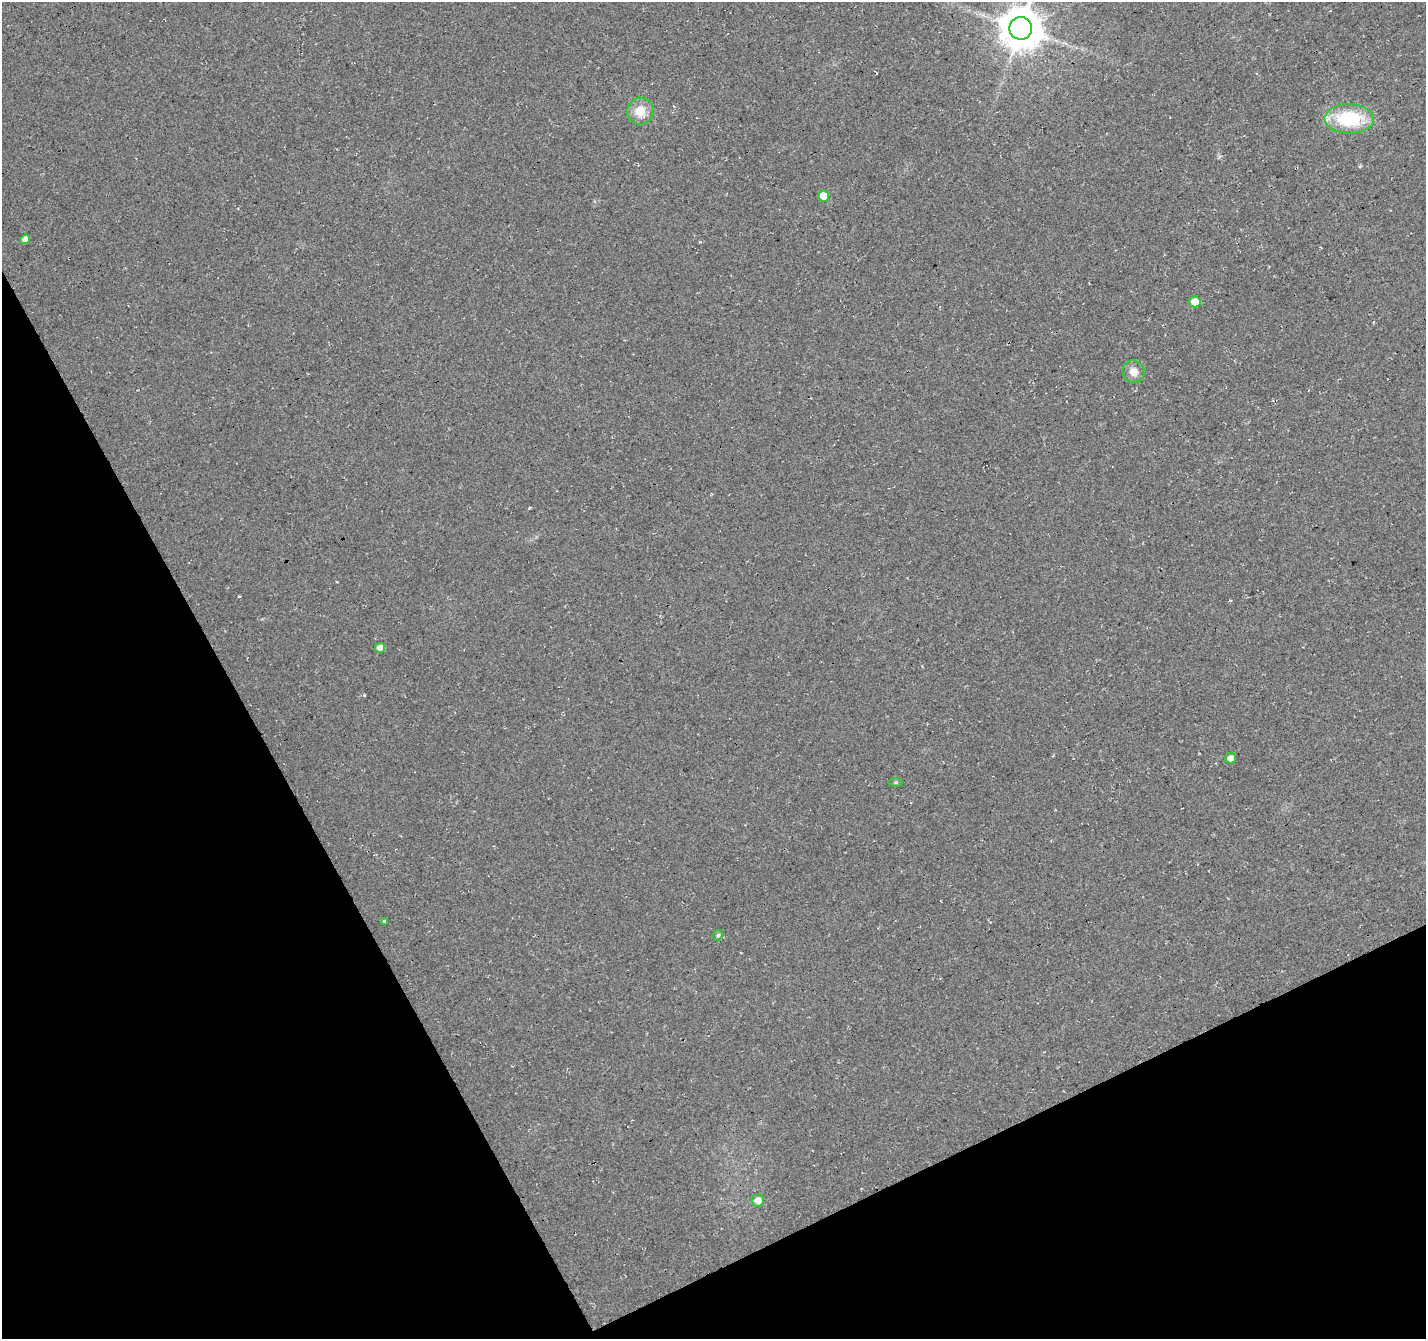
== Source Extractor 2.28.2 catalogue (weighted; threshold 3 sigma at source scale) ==
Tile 14 of 4 x 4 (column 2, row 4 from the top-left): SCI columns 1476-2899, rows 127-1463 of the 5804 x 5658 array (HDU 1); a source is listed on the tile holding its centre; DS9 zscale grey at full resolution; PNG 1428 x 1341 px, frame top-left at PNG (2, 2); each listed source drawn as its Kron ellipse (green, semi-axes under 4 px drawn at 4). Shown black and unused: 26% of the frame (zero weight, under 3 of 4 exposures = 5% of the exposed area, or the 3 px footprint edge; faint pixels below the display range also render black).
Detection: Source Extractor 2.28.2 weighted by HDU 2 'WHT'; one run over the whole footprint, this tile lists its part. Background 0.0307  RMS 0.0082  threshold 0.0368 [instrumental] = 3 sigma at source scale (4.5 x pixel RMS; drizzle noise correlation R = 1.50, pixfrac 1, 0.0396/0.0396 arcsec/px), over >= 5 px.
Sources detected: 15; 2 cosmic-ray / hot-pixel residue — neither listed nor drawn; the other 13 listed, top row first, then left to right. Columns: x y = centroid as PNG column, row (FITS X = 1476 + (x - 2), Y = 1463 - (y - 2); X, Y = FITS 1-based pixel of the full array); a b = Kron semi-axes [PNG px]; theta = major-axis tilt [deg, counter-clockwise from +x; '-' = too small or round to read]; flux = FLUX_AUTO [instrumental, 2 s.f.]
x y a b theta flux
1021 28 11 11 - 2600
640 111 13 13 - 13
1349 119 25 15 -1 55
824 196 6 5 - 15
25 239 5 4 - 4.8
1195 302 6 5 - 12
1133 372 11 11 - 7.6
380 648 5 5 - 5.6
1230 758 5 5 - 4.7
895 782 7 4 0 1.2
384 921 4 4 - 1
718 935 5 5 - 1.9
758 1200 6 6 - 7